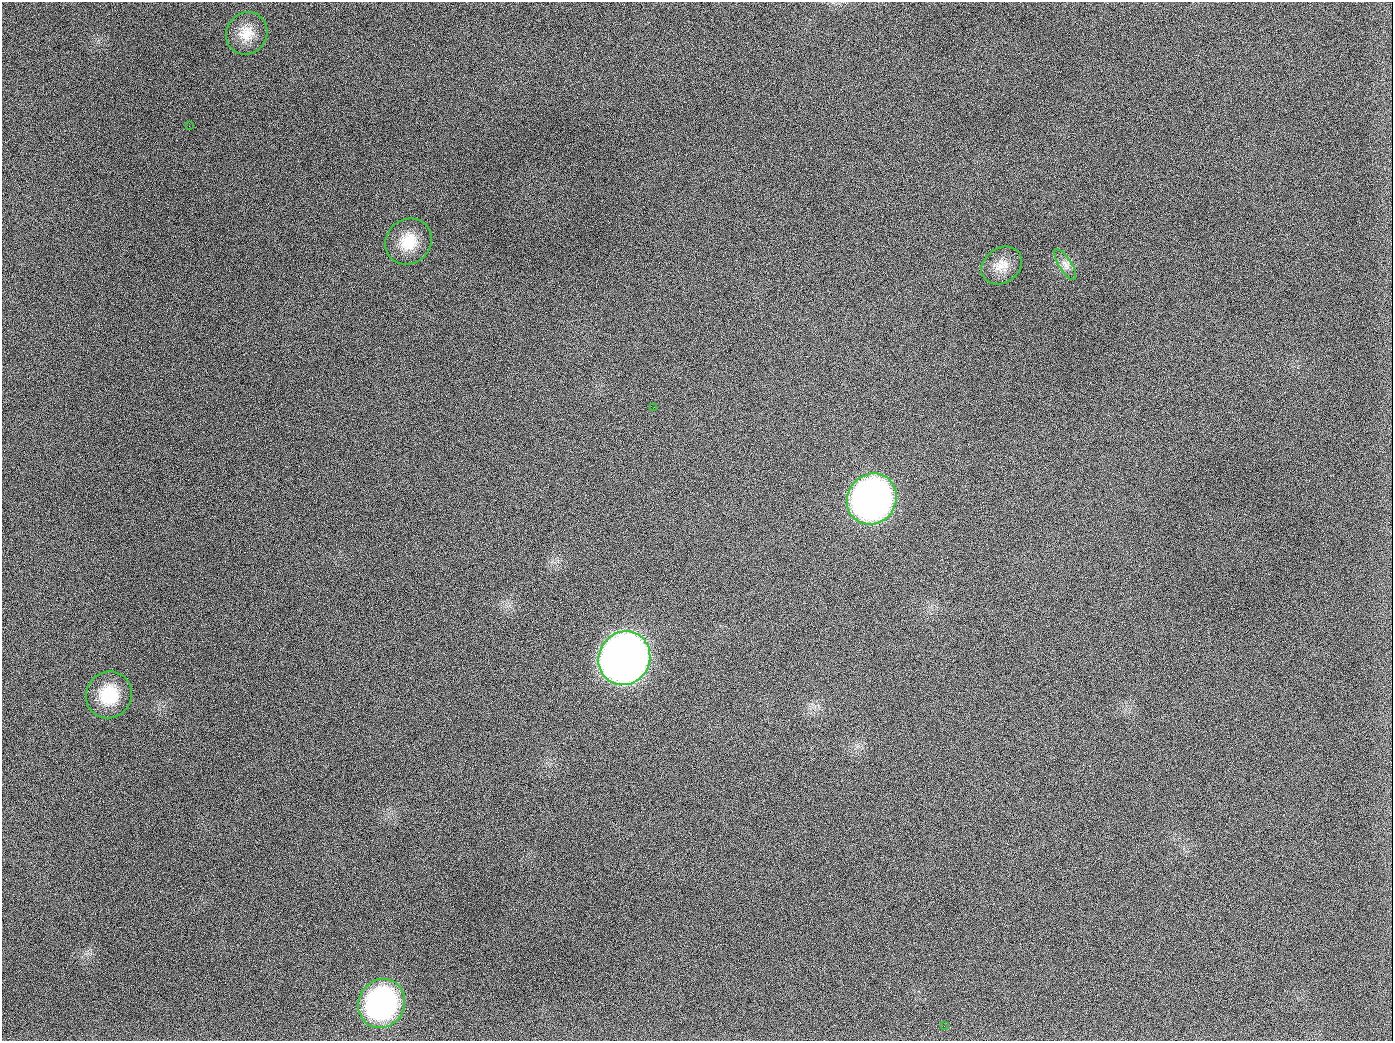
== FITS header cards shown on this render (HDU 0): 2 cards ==
NAXIS1  =                 1391
NAXIS2  =                 1039

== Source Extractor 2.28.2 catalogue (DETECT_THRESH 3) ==
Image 1391 x 1039 px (HDU 0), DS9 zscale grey, 1 PNG px = 1 image px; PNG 1395 x 1043 px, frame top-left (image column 1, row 1039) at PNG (2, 2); each listed source drawn as its Kron ellipse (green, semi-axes under 4 px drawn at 4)
Background 1430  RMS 68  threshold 203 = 3 sigma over >= 5 px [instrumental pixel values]
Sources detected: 11; all 11 listed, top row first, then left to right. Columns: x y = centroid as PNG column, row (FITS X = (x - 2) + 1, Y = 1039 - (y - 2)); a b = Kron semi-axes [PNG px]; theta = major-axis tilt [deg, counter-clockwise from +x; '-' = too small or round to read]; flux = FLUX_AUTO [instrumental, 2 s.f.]
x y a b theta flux
247 33 22 20 52 9.2e+04
189 126 2 2 - 6.4e+03
408 241 24 22 39 1.4e+05
1065 265 18 6 -58 3.0e+04
1002 266 22 17 36 7.1e+04
654 407 2 2 - 2.9e+03
872 499 26 24 54 2.4e+06
624 658 27 25 60 5.4e+06
109 695 24 22 55 1.8e+05
382 1003 25 23 62 9.6e+05
944 1026 2 2 - 4.0e+03